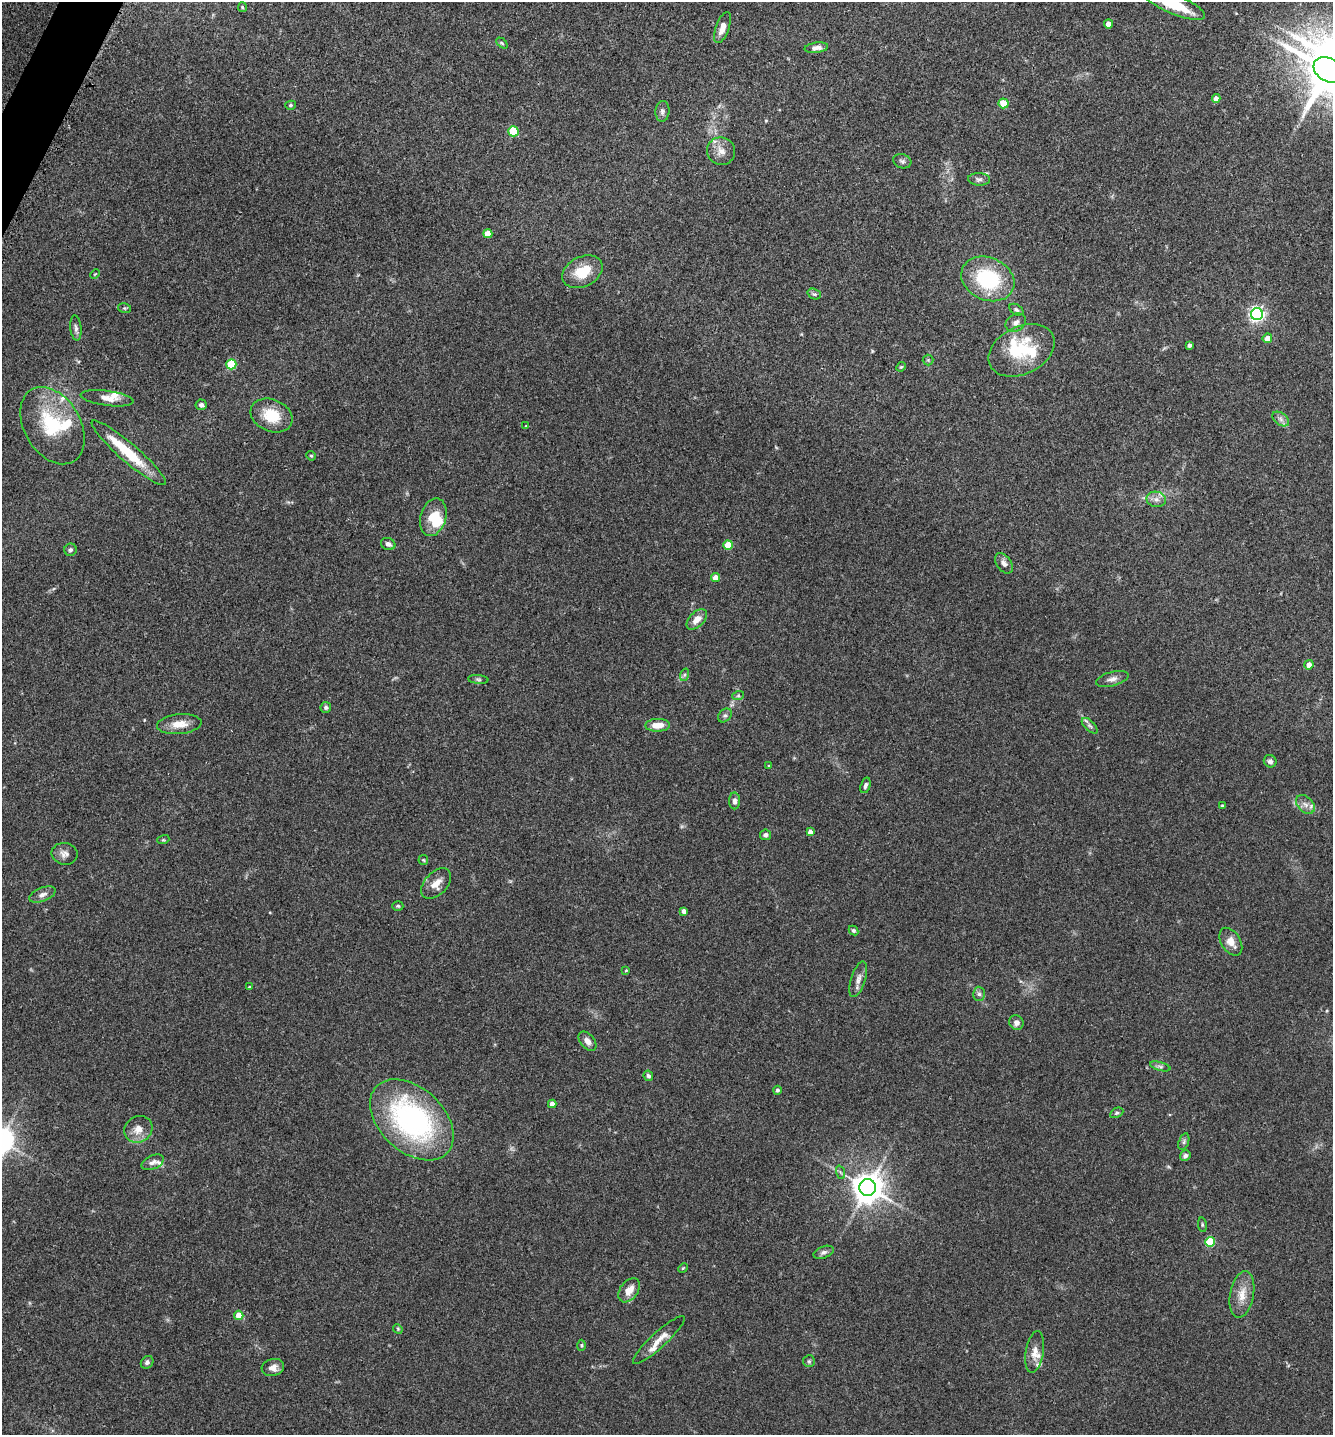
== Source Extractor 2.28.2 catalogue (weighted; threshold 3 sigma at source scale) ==
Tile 11 of 4 x 4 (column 3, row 3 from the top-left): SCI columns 2825-4155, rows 1464-2896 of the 5793 x 5786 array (HDU 1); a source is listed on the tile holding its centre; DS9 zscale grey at full resolution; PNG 1335 x 1437 px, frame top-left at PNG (2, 2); each listed source drawn as its Kron ellipse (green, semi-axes under 4 px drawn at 4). Shown black and unused: <1% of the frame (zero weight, under 3 of 4 exposures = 2% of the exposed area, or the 3 px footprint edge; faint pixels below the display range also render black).
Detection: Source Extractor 2.28.2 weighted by HDU 2 'WHT'; one run over the whole footprint, this tile lists its part. Background 0.0752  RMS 0.0058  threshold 0.026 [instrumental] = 3 sigma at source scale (4.5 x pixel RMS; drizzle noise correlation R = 1.50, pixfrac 1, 0.05/0.05 arcsec/px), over >= 5 px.
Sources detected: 117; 2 inside a brighter object's white glare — neither listed nor drawn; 9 inside a brighter listed object's ellipse — not listed separately; the other 106 listed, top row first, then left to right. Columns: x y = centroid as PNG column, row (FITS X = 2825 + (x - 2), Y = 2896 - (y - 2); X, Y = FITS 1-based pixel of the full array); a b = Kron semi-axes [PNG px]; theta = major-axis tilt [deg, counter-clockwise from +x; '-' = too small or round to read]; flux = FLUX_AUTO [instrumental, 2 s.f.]
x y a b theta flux
1175 5 32 9 -22 20
242 7 5 4 - 0.66
1108 24 4 4 - 5.4
722 28 16 6 70 5.1
502 43 6 4 -45 0.81
816 48 12 5 8 2.9
1329 70 16 11 -30 2600
1216 99 4 4 - 3.5
1003 103 5 5 - 11
291 105 5 4 - 0.92
662 111 10 7 85 1.8
513 131 5 5 - 28
721 151 14 13 - 5.5
902 161 9 7 -17 1.5
979 179 11 6 -2 1.8
488 234 4 4 - 7.5
582 272 21 15 27 14
95 274 5 3 - 0.48
988 279 27 21 -24 42
814 294 7 5 -20 1.1
124 308 7 5 -11 0.81
1016 310 8 5 -32 1.2
1257 314 6 6 - 160
1016 323 11 8 35 2.8
76 328 12 5 -84 2
1267 338 5 4 - 4.3
1189 345 3 3 - 1.4
1021 350 35 24 26 32
928 360 5 5 - 0.9
231 364 5 5 - 30
901 367 5 4 - 0.65
107 398 26 7 -8 5.7
201 405 5 5 - 1.6
272 415 21 16 -24 16
1281 419 9 6 -37 2.2
52 426 42 28 -59 37
526 426 3 3 - 0.72
129 453 48 9 -41 22
311 456 5 4 - 0.67
1156 499 10 7 -10 3
433 517 19 12 74 13
388 544 7 6 - 2.2
728 545 5 4 - 15
70 550 6 6 - 1.3
1004 563 11 7 -52 2.7
715 578 4 4 - 5.7
697 619 12 7 44 5
1309 665 5 4 - 3.9
684 675 6 4 71 0.81
478 679 10 4 -5 1.1
1112 679 16 7 15 3.2
738 696 6 4 18 0.79
326 707 5 5 - 1.3
725 716 8 5 46 1.3
179 724 22 10 5 7.1
658 725 12 6 1 6.9
1090 726 10 5 -45 1.7
1270 761 6 6 - 2.1
769 766 4 3 - 0.63
865 785 8 5 72 1.4
734 801 8 5 -88 1.8
1305 804 11 7 -45 3.2
1222 806 3 3 - 0.79
810 832 4 4 - 2.7
765 835 5 5 - 1.8
163 840 6 4 17 0.68
64 854 13 11 -10 3.4
423 860 5 4 - 0.65
436 884 18 11 46 6.1
42 895 14 6 22 2.9
398 906 5 4 - 0.85
684 911 4 3 - 2.1
853 931 5 4 - 1.1
1231 942 15 9 -58 6
626 970 4 3 - 0.49
858 979 18 7 72 3.6
250 987 3 3 - 0.76
979 994 7 6 - 1.6
1016 1023 7 7 - 2.7
587 1041 11 7 -50 3.2
1160 1066 10 3 -15 1.3
648 1076 5 4 - 1.5
777 1090 4 4 - 1.4
552 1104 4 4 - 4.1
1117 1113 7 4 26 1.1
412 1120 49 32 -43 120
138 1129 14 12 34 6.2
1184 1142 8 5 71 1.3
1185 1156 6 5 - 1.8
153 1162 12 7 25 2.5
840 1172 7 4 -70 1
868 1188 8 8 - 990
1202 1225 7 3 -82 0.71
1210 1242 5 5 - 31
824 1252 10 6 20 1.8
683 1268 5 4 - 0.63
629 1290 13 9 53 6
1242 1294 24 12 79 8.2
239 1315 4 4 - 9.4
398 1329 5 4 - 0.6
659 1340 34 7 43 7
582 1345 5 4 - 0.76
1035 1352 21 8 81 5.3
809 1361 6 6 - 0.99
147 1362 7 5 46 1.7
273 1368 11 8 14 3.9
Isophote crosses this tile's border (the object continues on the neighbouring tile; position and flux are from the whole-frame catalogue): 2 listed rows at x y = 1175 5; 1329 70